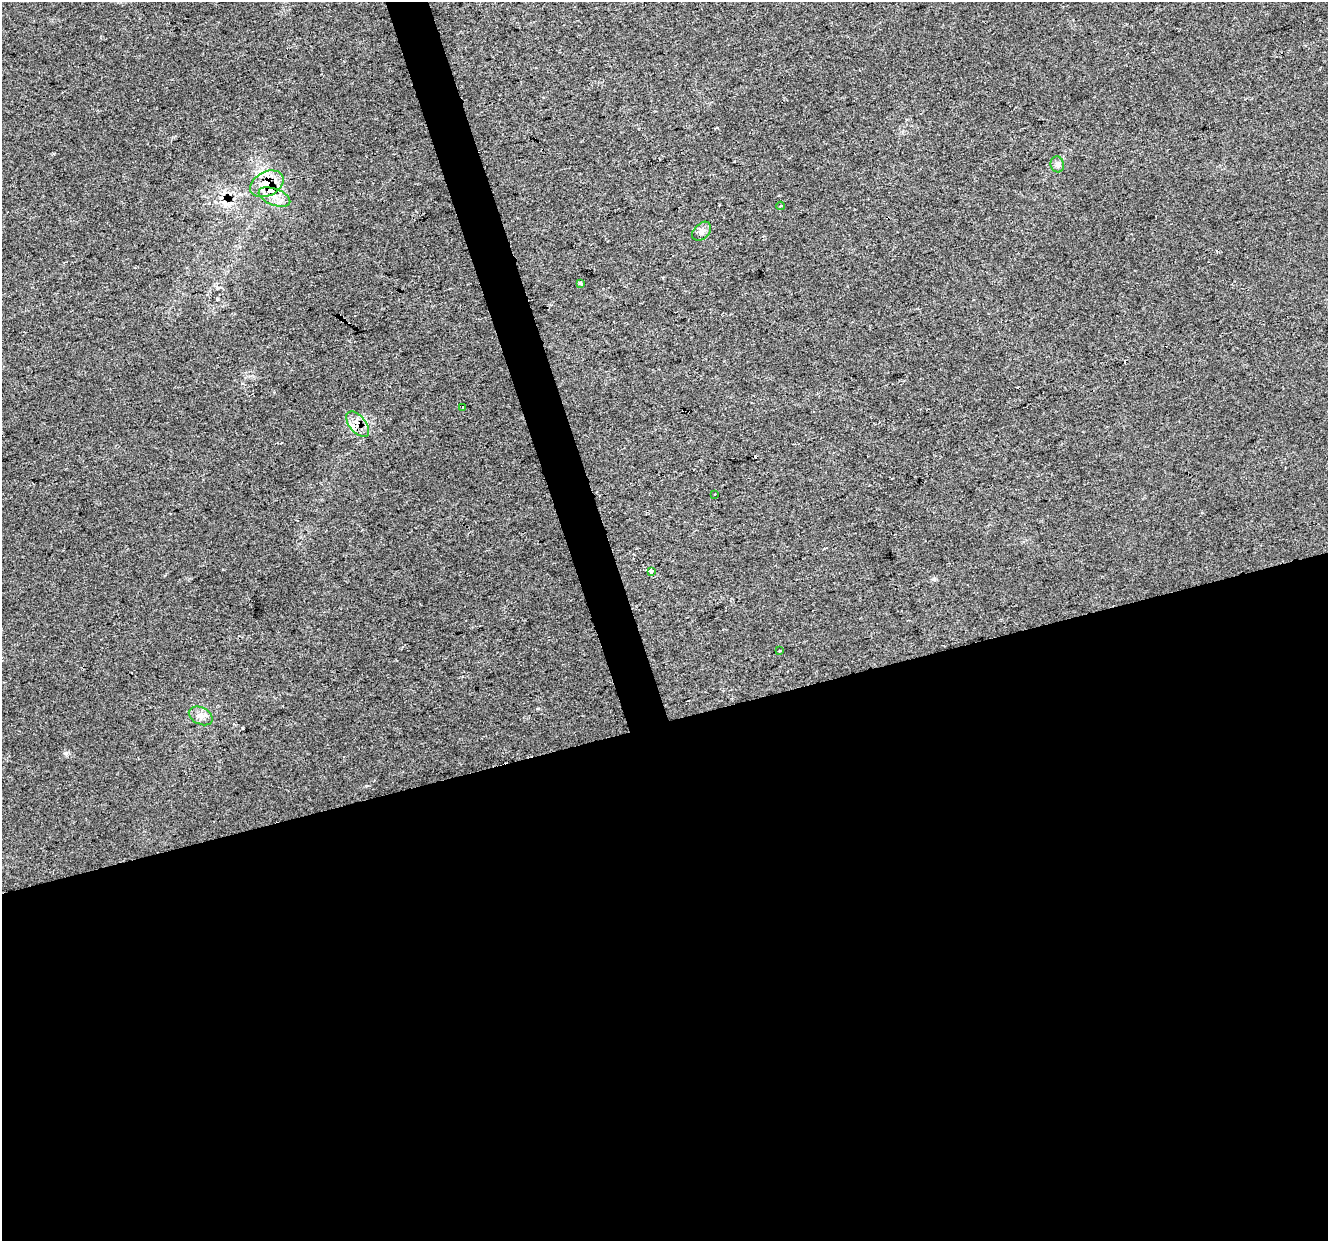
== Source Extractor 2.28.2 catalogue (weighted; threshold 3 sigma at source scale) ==
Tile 15 of 4 x 4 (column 3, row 4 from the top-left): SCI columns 2656-3981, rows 111-1349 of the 5308 x 5124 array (HDU 1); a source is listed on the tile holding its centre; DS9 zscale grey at full resolution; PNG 1330 x 1243 px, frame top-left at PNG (2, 2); each listed source drawn as its Kron ellipse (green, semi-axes under 4 px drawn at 4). Shown black and unused: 44% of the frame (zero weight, under 2 of 3 exposures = <1% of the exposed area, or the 3 px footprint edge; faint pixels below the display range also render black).
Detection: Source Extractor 2.28.2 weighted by HDU 2 'WHT'; one run over the whole footprint, this tile lists its part. Background 0.0307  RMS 0.0063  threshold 0.0284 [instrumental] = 3 sigma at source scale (4.5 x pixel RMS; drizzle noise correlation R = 1.50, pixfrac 1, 0.0396/0.0396 arcsec/px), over >= 5 px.
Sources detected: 21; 6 cosmic-ray / hot-pixel residue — neither listed nor drawn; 3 inside a brighter listed object's ellipse — not listed separately; the other 12 listed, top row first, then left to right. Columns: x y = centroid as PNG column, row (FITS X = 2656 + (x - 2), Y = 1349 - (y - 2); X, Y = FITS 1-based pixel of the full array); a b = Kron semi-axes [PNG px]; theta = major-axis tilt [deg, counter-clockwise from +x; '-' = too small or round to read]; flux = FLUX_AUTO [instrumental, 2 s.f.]
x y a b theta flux
1057 164 8 7 - 2.1
267 184 18 12 26 15
274 197 17 8 -21 6.2
781 206 4 3 - 0.73
702 231 11 7 47 2.7
581 283 3 3 - 2.1
463 407 3 2 - 1.1
358 424 15 8 -51 6.9
715 495 3 2 - 0.76
651 571 4 3 - 11
779 651 3 2 - 1.3
201 716 13 8 -26 4
Overlapping masked pixels (flux is a lower limit): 2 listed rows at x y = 267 184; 358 424
Unlisted compact peaks at least as high as the median listed source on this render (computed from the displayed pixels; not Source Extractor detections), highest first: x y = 65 753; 934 579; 223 569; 538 708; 717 128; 54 154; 367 786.